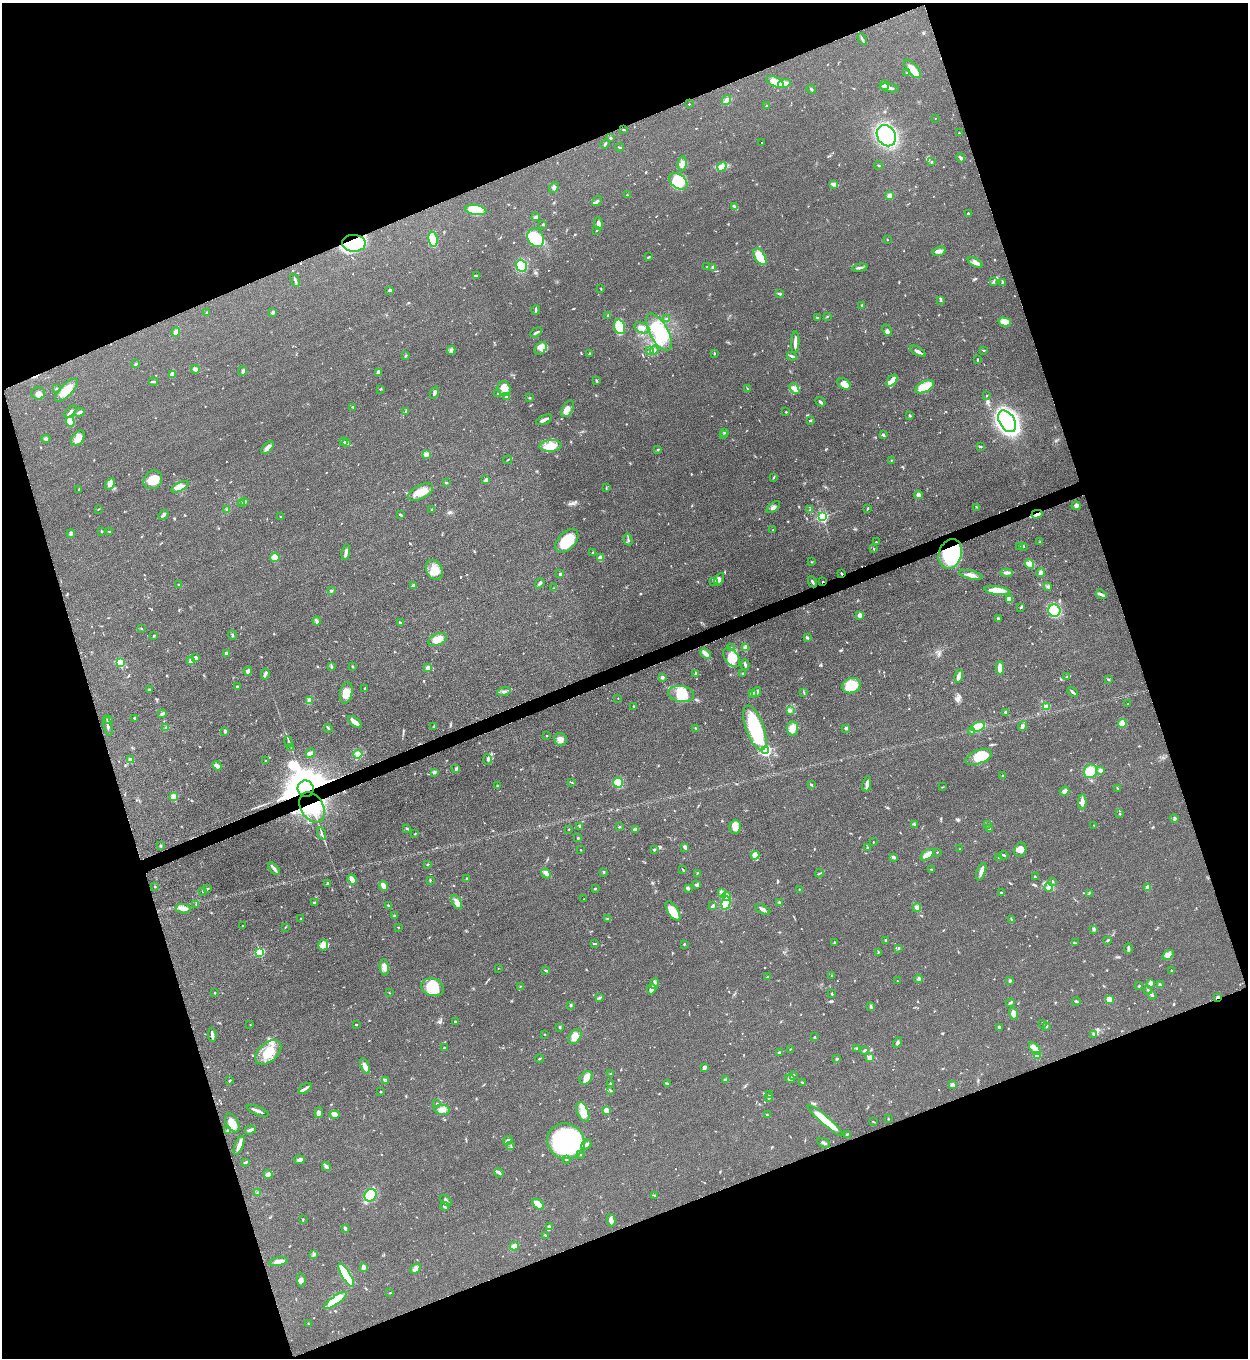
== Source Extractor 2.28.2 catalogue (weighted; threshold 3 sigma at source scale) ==
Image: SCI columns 287-5269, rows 10-5432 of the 5427 x 5438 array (HDU 1 of 3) = the unmasked area's bounding box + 8 px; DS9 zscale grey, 4 x 4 block average (1 PNG px = mean of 4 x 4 image px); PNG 1250 x 1360 px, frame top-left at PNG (2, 3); each listed source drawn as its Kron ellipse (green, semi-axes under 4 px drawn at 4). Shown black and unused: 40% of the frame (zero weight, under 3 of 5 exposures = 1% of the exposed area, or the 3 px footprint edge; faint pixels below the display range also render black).
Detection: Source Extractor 2.28.2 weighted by HDU 2 'WHT'. Background 0.0634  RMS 0.0057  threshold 0.0255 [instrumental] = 3 sigma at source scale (4.5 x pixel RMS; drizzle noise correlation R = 1.50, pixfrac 1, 0.05/0.05 arcsec/px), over >= 5 px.
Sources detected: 792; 2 too faint to see at this stretch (4 x 4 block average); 4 inside a brighter object's white glare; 4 cosmic-ray / hot-pixel residue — neither listed nor drawn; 15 coinciding with a brighter row at this scale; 45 inside a brighter listed object's ellipse — not listed separately; of the other 722, all 500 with FLUX_AUTO >= 1.81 (the completeness limit of this list) listed and drawn (222 fainter detections not listed), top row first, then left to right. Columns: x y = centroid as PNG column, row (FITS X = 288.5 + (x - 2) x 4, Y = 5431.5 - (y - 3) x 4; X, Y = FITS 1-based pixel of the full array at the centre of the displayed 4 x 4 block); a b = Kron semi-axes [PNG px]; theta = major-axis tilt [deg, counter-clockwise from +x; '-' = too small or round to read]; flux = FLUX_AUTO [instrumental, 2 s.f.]
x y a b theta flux
862 39 6 2 -62 4.8
913 69 11 5 -50 39
907 73 3 2 - 3
775 82 9 4 -24 42
784 83 6 4 18 15
884 85 5 4 - 19
889 88 9 2 -9 17
811 89 4 2 - 5
726 100 5 3 - 15
689 104 2 2 - 2
767 105 3 2 - 2.7
935 118 2 2 - 2.1
624 130 3 2 - 2.3
959 133 2 2 - 2.6
886 136 11 9 -58 500
610 138 2 2 - 5.3
762 143 2 2 - 3
605 144 5 2 - 4.3
620 147 4 2 - 3.1
961 158 5 3 - 7
931 162 3 2 - 2.6
682 164 8 4 84 19
879 165 4 2 - 3.9
722 167 5 4 - 12
678 181 10 7 -35 120
834 184 4 2 - 29
554 188 6 3 59 7.9
627 195 2 2 - 3.7
889 196 2 2 - 100
597 201 5 2 - 6.3
734 206 3 2 - 2.7
476 210 11 5 -10 96
968 213 3 2 - 2.8
536 217 3 2 - 9.1
543 224 2 2 - 4.1
598 224 6 4 -86 12
597 231 2 2 - 2.2
536 238 10 7 -60 140
433 239 7 4 -82 35
887 239 2 2 - 1.9
354 243 12 8 -1 200
939 251 7 3 17 11
649 257 4 2 - 3
760 257 9 5 -58 92
975 262 8 3 -27 12
522 266 6 5 - 83
707 267 2 2 - 2.5
713 267 2 2 - 35
860 268 8 2 8 10
476 276 4 2 - 7.8
295 280 7 2 -66 6.6
993 281 3 2 - 3.6
1002 282 4 2 - 2.5
601 289 2 2 - 1.9
390 290 2 2 - 19
780 294 4 2 - 6.1
941 300 3 2 - 3.5
862 305 3 2 - 3.3
536 310 5 2 - 4.5
273 312 4 2 - 6.4
206 313 2 2 - 2
608 315 2 2 - 13
817 317 2 2 - 1.9
827 317 2 2 - 1.9
666 319 2 2 - 3.3
1005 322 6 4 -13 43
620 327 7 5 -73 120
642 328 8 5 -23 21
887 330 6 4 -64 9.6
176 332 5 3 - 18
536 332 6 2 29 6.5
659 332 20 9 -61 120
795 343 11 2 88 15
541 348 7 5 44 18
451 350 4 3 - 8.7
654 350 4 2 - 6
983 350 3 2 - 2.5
649 351 3 2 - 4.3
918 351 8 2 -29 15
589 353 3 2 - 4.3
714 353 2 2 - 2.5
406 355 3 2 - 3.5
792 356 5 2 - 6.5
977 360 3 2 - 3.2
136 364 3 2 - 4.6
195 369 4 3 - 12
243 371 5 3 - 6.8
378 372 4 3 - 11
172 374 4 3 - 21
596 381 3 2 - 3.5
892 381 7 4 47 17
153 382 4 2 - 6.3
844 384 7 5 -33 26
925 387 10 5 26 82
57 388 3 2 - 2.5
747 388 2 2 - 1.9
380 389 3 2 - 2.6
504 389 7 6 - 36
794 389 6 4 -52 15
66 390 15 6 46 48
38 393 7 6 - 15
434 393 6 3 67 8.6
498 393 4 2 - 2.7
507 396 3 3 - 13
987 396 2 2 - 2.1
530 398 2 2 - 3.1
820 402 5 2 - 5.1
353 407 3 2 - 3.2
568 409 9 5 59 20
406 411 3 2 - 2.9
70 412 7 2 45 10
79 412 5 3 - 6.3
786 412 2 2 - 2.5
910 415 3 2 - 3.7
544 420 9 2 24 12
810 421 3 2 - 3.4
1007 421 12 7 -58 1200
70 422 5 4 - 57
724 432 3 2 - 4.8
883 434 4 2 - 2.9
723 435 2 2 - 2.5
78 438 8 5 55 32
46 439 4 3 - 6.1
343 441 4 2 - 3.9
346 443 4 2 - 5.3
550 446 11 6 4 50
980 447 3 2 - 2.9
267 448 8 3 41 26
658 449 3 2 - 2.8
427 454 3 2 - 3.8
508 460 4 2 - 3
891 460 2 2 - 2.3
773 477 3 2 - 2.7
153 480 10 8 44 52
486 480 4 2 - 14
446 483 2 2 - 1.9
110 484 6 3 57 13
180 487 9 3 27 28
606 487 4 2 - 2.4
79 490 3 2 - 3.9
421 492 13 7 27 46
918 495 4 4 - 14
245 501 2 2 - 5.6
242 503 3 3 - 3.3
1076 506 4 3 - 6.9
773 507 8 3 38 9.8
977 507 2 2 - 1.9
868 508 3 2 - 2.5
98 509 3 2 - 2
227 510 3 2 - 3.4
432 510 3 2 - 2.5
810 510 3 2 - 2.3
1037 514 5 3 - 12
163 515 5 2 - 6.5
400 515 3 2 - 5.5
281 517 3 2 - 1.9
822 517 2 2 - 540
773 530 2 2 - 2.1
102 532 4 2 - 2
110 532 3 2 - 4.3
71 533 4 3 - 7.5
628 540 6 2 -75 5.5
567 541 14 8 45 110
876 542 3 2 - 2.6
1040 542 3 2 - 2.5
1019 546 3 2 - 3.4
1023 546 2 2 - 4
874 549 3 2 - 3
346 552 8 2 81 17
592 553 3 2 - 3
950 554 15 11 71 290
275 557 4 4 - 32
601 558 4 3 - 25
812 562 2 2 - 2
1029 564 5 2 - 8.7
434 570 10 7 -60 38
841 573 4 2 - 3.5
1006 573 6 3 -7 10
1041 573 4 3 - 9.6
560 574 2 2 - 6.8
971 575 12 3 -13 17
719 579 7 4 60 12
713 581 3 2 - 1.8
812 582 6 2 -62 6.6
822 582 2 2 - 3.4
540 583 5 2 - 7.5
179 585 2 2 - 16
413 585 2 2 - 32
1048 587 4 3 - 5
554 588 3 2 - 2
997 590 13 4 -7 57
331 591 2 2 - 5.1
1101 594 6 3 -36 8
1009 599 4 3 - 31
1021 607 3 2 - 5.7
1054 611 6 6 - 140
860 615 2 2 - 73
998 619 4 2 - 4.4
317 621 4 2 - 6
400 623 3 2 - 3.2
141 629 2 2 - 2.2
154 635 3 2 - 2.4
233 635 5 2 - 4.3
807 638 2 2 - 8.5
438 639 10 5 23 37
731 648 3 2 - 2.5
745 648 4 3 - 13
226 653 3 2 - 12
705 654 6 3 -43 25
732 657 11 6 -54 56
195 658 2 2 - 30
191 661 2 2 - 67
120 663 2 2 - 230
745 665 5 2 - 7.3
352 666 3 2 - 2.9
331 667 3 2 - 6.9
428 667 2 2 - 46
1000 668 7 3 90 38
248 671 4 3 - 11
696 673 3 2 - 3.3
265 674 5 2 - 5.9
743 674 3 2 - 1.9
959 676 6 2 76 22
662 677 2 2 - 24
1067 677 3 2 - 2.1
1108 680 4 2 - 2.5
237 686 3 2 - 2.9
851 686 9 7 20 100
365 688 3 2 - 4.8
149 690 2 2 - 13
504 691 7 3 13 8.7
757 692 5 3 - 6.7
1073 692 6 2 -45 6.1
346 693 11 6 78 38
752 693 3 2 - 6
804 693 3 2 - 2
681 694 13 8 -8 67
618 698 2 2 - 3.2
309 700 4 4 - 13
1128 704 2 2 - 4.4
634 707 3 2 - 4
1046 707 2 2 - 110
790 710 2 2 - 3.8
1006 712 3 3 - 6
162 714 4 3 - 6.8
134 718 2 2 - 2.9
109 719 3 3 - 4.5
355 722 8 3 -39 31
1122 723 4 4 - 26
108 726 10 2 -76 9.5
434 726 3 2 - 2.3
1023 726 5 3 - 7.6
978 727 7 4 19 60
166 728 3 3 - 4.6
328 728 4 2 - 3.1
696 728 3 2 - 2.9
755 728 23 9 -70 220
793 728 7 5 81 37
846 728 2 2 - 19
225 731 3 2 - 2.5
972 732 2 2 - 2.8
547 736 2 2 - 2.8
561 739 6 6 - 18
289 742 5 3 - 6.4
291 747 4 2 - 3.1
766 751 2 2 - 610
310 753 5 4 - 10
358 754 5 4 - 13
979 757 14 6 21 120
488 759 5 2 - 5.9
130 760 2 2 - 69
265 761 2 2 - 2.1
217 766 5 3 - 12
456 769 3 3 - 5.5
1100 770 2 2 - 26
1090 771 7 6 - 86
434 772 3 3 - 5.6
1003 775 4 2 - 2.7
572 782 3 2 - 2.7
618 782 5 5 - 61
867 784 8 2 79 17
811 785 3 2 - 4.6
497 786 2 2 - 4.3
943 787 2 2 - 1.8
1118 788 3 2 - 2.3
306 789 8 8 - 19000
1064 791 5 3 - 12
174 797 2 2 - 150
1082 802 8 3 88 17
312 807 16 11 -60 150
1120 813 2 2 - 1.9
1174 818 4 2 - 7.3
914 824 3 2 - 4.6
988 824 4 2 - 3.3
1094 825 2 2 - 1.8
580 826 3 3 - 4.8
619 827 2 2 - 2.7
735 827 7 5 87 22
407 828 3 2 - 3.3
569 829 2 2 - 2.1
989 829 2 2 - 4.5
635 830 3 2 - 4.6
322 834 6 2 -72 6.6
415 834 3 2 - 2.2
578 838 2 2 - 4.5
873 842 2 2 - 2.3
161 846 3 2 - 3
685 847 4 3 - 11
868 848 3 2 - 4.6
960 849 3 2 - 2.9
580 850 2 2 - 3.6
654 850 3 2 - 3.6
1020 850 7 6 - 25
937 852 2 2 - 2.3
755 855 4 3 - 20
927 855 7 3 36 56
1004 855 4 2 - 4.5
894 857 3 2 - 12
998 857 3 2 - 1.8
428 864 2 2 - 2.7
274 869 7 3 -49 11
931 869 3 2 - 2
683 870 4 2 - 2.8
604 872 3 2 - 3.2
981 872 9 2 70 24
546 873 5 3 - 10
697 873 2 2 - 1.9
820 873 4 2 - 3.9
1035 877 3 2 - 3.9
352 879 5 3 - 27
467 879 2 2 - 4.9
430 880 2 2 - 2.8
1053 881 3 2 - 3.4
327 884 2 2 - 6.1
697 885 3 3 - 11
383 886 5 2 - 42
155 887 2 2 - 1.9
1049 887 4 3 - 8.1
1148 887 2 2 - 86
688 888 4 2 - 3.8
207 889 3 2 - 2.5
595 889 2 2 - 2.9
799 889 2 2 - 3.4
203 891 3 2 - 1.9
1001 892 3 2 - 2.3
722 893 3 3 - 5.5
1089 893 3 2 - 3
727 896 4 4 - 15
584 899 2 2 - 2.2
457 902 8 4 -63 17
779 902 2 2 - 3.6
315 903 4 2 - 8.8
726 903 6 4 77 80
196 904 3 2 - 2.7
388 906 3 2 - 4.4
713 906 4 2 - 6.6
917 908 4 4 - 12
183 909 7 4 -10 18
763 909 8 3 -27 13
673 911 11 5 -58 43
394 916 2 2 - 5.4
301 919 3 2 - 2.1
607 919 3 2 - 2.6
1011 919 3 2 - 3
243 926 2 2 - 2.8
285 927 3 2 - 1.9
398 927 2 2 - 2.2
1094 929 3 3 - 5.4
885 940 2 2 - 3.4
1108 940 3 2 - 4.2
595 943 3 2 - 2.3
834 943 3 2 - 2.8
1075 943 3 2 - 2
684 944 2 2 - 2.6
323 945 5 5 - 17
899 948 2 2 - 7.9
1128 948 5 2 - 7.5
260 952 2 2 - 330
879 952 2 2 - 1.9
1168 955 6 3 34 13
384 967 8 4 -79 21
498 968 2 2 - 2
546 970 3 2 - 4.5
1171 970 2 2 - 2.3
831 976 3 2 - 2
768 977 3 2 - 4
919 979 4 2 - 4.8
897 981 2 2 - 2.4
1010 981 2 2 - 10
1150 983 3 2 - 12
655 984 6 3 77 9.9
1160 985 2 2 - 1.9
1139 986 2 2 - 3.5
432 987 11 8 -19 100
520 987 3 2 - 1.9
651 989 5 3 - 19
1148 990 4 2 - 5.8
215 993 2 2 - 3.4
389 993 2 2 - 2.4
832 994 2 2 - 4
1152 996 3 2 - 4.1
1218 997 3 2 - 8.9
599 998 4 2 - 4.5
1109 999 3 3 - 39
1076 1001 4 2 - 6
1010 1003 4 2 - 4
571 1005 3 2 - 6.1
871 1007 3 2 - 4.3
1013 1013 6 3 -75 16
456 1022 3 2 - 4
1043 1023 3 2 - 2.4
250 1025 2 2 - 1.8
356 1025 2 2 - 3.5
1046 1026 3 2 - 1.9
560 1027 3 2 - 4
999 1027 3 3 - 4.4
545 1034 2 2 - 2
1094 1034 4 2 - 2.7
212 1035 7 2 -82 12
575 1037 8 5 52 27
815 1037 3 2 - 2.3
898 1042 5 2 - 5.7
444 1048 2 2 - 3.5
856 1048 2 2 - 3
790 1049 2 2 - 2.1
1035 1049 7 3 -49 44
864 1050 3 2 - 6.6
268 1052 15 9 41 76
779 1053 2 2 - 24
1037 1056 4 3 - 12
869 1058 4 3 - 21
539 1059 4 2 - 2.7
837 1059 3 2 - 4.6
365 1066 8 3 -70 22
704 1067 3 2 - 13
611 1074 2 2 - 7.8
793 1076 4 2 - 6
586 1078 7 5 48 25
790 1079 5 4 - 20
386 1080 2 2 - 2.4
725 1080 3 3 - 12
230 1081 4 2 - 3
610 1083 3 2 - 3.6
667 1083 2 2 - 1.9
803 1083 4 2 - 3
952 1085 2 2 - 52
305 1088 7 2 37 9.3
611 1090 3 2 - 3.4
380 1092 2 2 - 8.7
770 1094 2 2 - 2.2
768 1098 3 2 - 2
437 1104 3 2 - 3
442 1110 8 5 -10 17
606 1110 2 2 - 120
258 1111 11 2 -21 15
583 1112 10 5 -67 53
319 1113 5 3 - 14
335 1115 5 3 - 19
767 1115 2 2 - 2.4
888 1119 3 2 - 1.9
825 1120 23 3 -41 130
873 1122 3 2 - 2.4
232 1123 10 6 -62 39
228 1130 4 2 - 2.9
250 1130 6 2 18 10
847 1134 4 2 - 3.2
508 1140 5 2 - 11
566 1141 19 17 -30 600
824 1143 7 2 -26 6.4
239 1145 10 4 69 19
586 1145 5 2 - 9
511 1146 2 2 - 2.7
580 1154 2 2 - 4.7
566 1159 3 2 - 2.1
299 1160 5 3 - 11
246 1162 3 2 - 3.7
326 1167 4 2 - 17
499 1173 5 2 - 6.5
268 1174 4 4 - 10
257 1193 2 2 - 1.9
371 1195 6 5 - 87
654 1195 3 2 - 2.9
446 1200 7 2 -43 5.2
538 1204 7 3 -44 56
445 1206 5 2 - 5.3
303 1219 2 2 - 2
611 1220 6 3 -80 18
549 1227 4 4 - 8.6
345 1228 4 2 - 8.1
545 1235 3 2 - 2.2
514 1246 4 2 - 58
313 1255 3 2 - 4.1
278 1262 9 4 10 23
363 1267 4 2 - 17
415 1269 6 3 42 9.5
346 1275 13 4 -59 190
301 1280 6 4 -79 11
390 1293 2 2 - 1.9
335 1300 13 4 34 76
308 1324 3 2 - 2.5
Overlapping masked pixels (flux is a lower limit): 8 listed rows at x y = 354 243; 1037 514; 950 554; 841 573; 822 582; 306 789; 312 807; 1218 997
Diffuse or blended objects may show on this block-average render without a row.